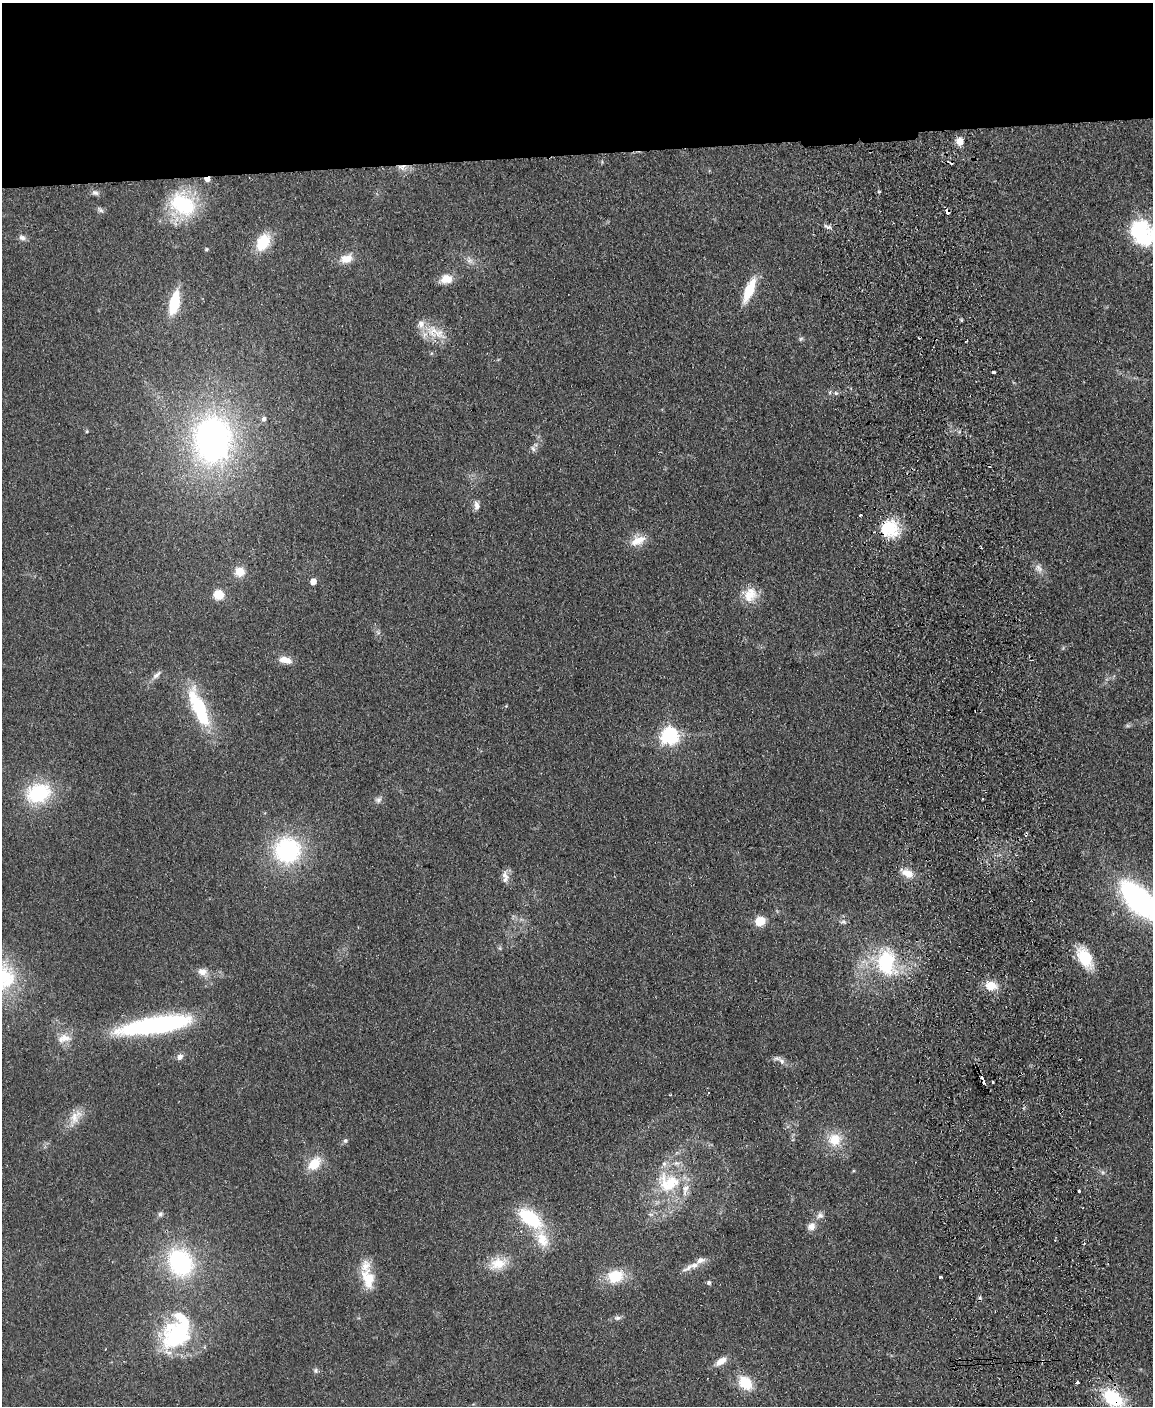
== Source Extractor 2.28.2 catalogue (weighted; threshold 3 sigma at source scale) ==
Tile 2 of 4 x 3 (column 2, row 1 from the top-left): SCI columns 1208-2358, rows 3054-4457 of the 4717 x 4598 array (HDU 1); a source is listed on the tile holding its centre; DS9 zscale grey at full resolution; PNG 1155 x 1408 px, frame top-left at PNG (2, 3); no overlay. Shown black and unused: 11% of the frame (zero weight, under 2 of 3 exposures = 3% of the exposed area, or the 3 px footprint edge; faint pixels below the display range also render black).
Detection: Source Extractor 2.28.2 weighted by HDU 2 'WHT'; one run over the whole footprint, this tile lists its part. Background 0.0922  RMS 0.0091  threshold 0.0411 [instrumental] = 3 sigma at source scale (4.5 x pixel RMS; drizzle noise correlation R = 1.50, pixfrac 1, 0.05/0.05 arcsec/px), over >= 5 px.
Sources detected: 100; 3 inside a brighter object's white glare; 9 cosmic-ray / hot-pixel residue — not listed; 6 inside a brighter listed object's ellipse — not listed separately; the other 82 listed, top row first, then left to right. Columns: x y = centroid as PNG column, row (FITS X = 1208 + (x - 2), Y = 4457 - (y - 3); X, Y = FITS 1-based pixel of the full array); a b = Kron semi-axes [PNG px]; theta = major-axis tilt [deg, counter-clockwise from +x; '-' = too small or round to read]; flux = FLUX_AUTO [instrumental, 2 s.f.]
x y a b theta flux
960 141 9 7 -86 8
402 167 10 8 0 5.6
95 193 9 6 -18 2.8
183 204 28 20 -33 73
100 210 9 5 -38 2.2
827 227 11 5 -17 2.8
1142 233 32 24 -57 66
22 238 9 7 -23 3.1
263 242 18 12 63 28
206 249 5 5 - 1.2
346 259 16 11 13 11
469 260 10 6 -5 3.6
446 279 15 11 8 11
749 290 22 8 68 33
174 303 24 10 77 36
421 324 12 9 88 6.6
438 333 24 10 15 14
919 338 2 2 - 1.3
801 339 7 5 58 1.5
994 372 4 3 - 5.3
830 392 6 4 72 1.2
836 393 5 4 - 1.6
264 419 7 6 - 2.6
87 431 4 4 - 0.94
213 440 45 36 88 310
533 449 9 4 -54 2
477 505 12 7 -80 4.4
860 515 3 2 - 1.8
889 528 21 20 - 33
638 541 22 10 26 12
1039 568 13 8 -51 5.2
240 572 12 12 - 11
313 581 5 5 - 12
751 594 21 17 76 15
218 595 8 8 - 18
285 660 15 8 -12 9.1
157 675 16 6 42 4.6
199 707 26 18 -71 39
670 736 7 6 - 340
38 793 29 22 15 59
378 800 10 7 28 3.1
287 850 27 26 - 100
908 874 15 10 -21 10
505 875 14 8 -59 6.2
1139 900 44 21 -46 190
760 921 11 9 25 14
843 922 10 4 0 1.9
1085 957 21 11 -61 36
886 962 33 25 -80 68
202 972 12 10 -23 7
2 976 42 34 -56 68
991 986 12 10 -13 15
155 1025 70 15 9 170
64 1038 19 11 12 10
180 1057 9 7 55 3.9
782 1061 11 6 -47 4
993 1082 3 2 - 1.8
75 1117 23 14 54 13
834 1139 16 15 - 19
345 1141 6 6 - 2
314 1164 17 11 47 19
670 1184 27 22 52 44
1079 1191 3 3 - 2.1
160 1214 8 6 35 2.3
820 1215 9 8 - 3.7
530 1218 24 13 -36 61
811 1226 10 9 - 6.1
542 1239 24 15 -71 20
180 1262 31 25 -61 100
498 1264 24 15 20 19
694 1265 15 8 17 7.9
615 1276 20 15 17 27
940 1277 3 3 - 2.7
368 1278 28 16 -77 22
709 1283 6 6 - 1.6
618 1318 10 6 4 3
182 1321 60 28 -77 74
721 1361 15 8 34 8.4
316 1370 7 6 - 1.9
1077 1382 4 3 - 4.2
745 1383 16 12 -47 25
1113 1398 22 14 -38 50
Overlapping masked pixels (flux is a lower limit): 3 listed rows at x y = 402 167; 889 528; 1113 1398
Isophote crosses this tile's border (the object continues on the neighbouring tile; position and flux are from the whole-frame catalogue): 4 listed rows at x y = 1142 233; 38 793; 1139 900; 2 976